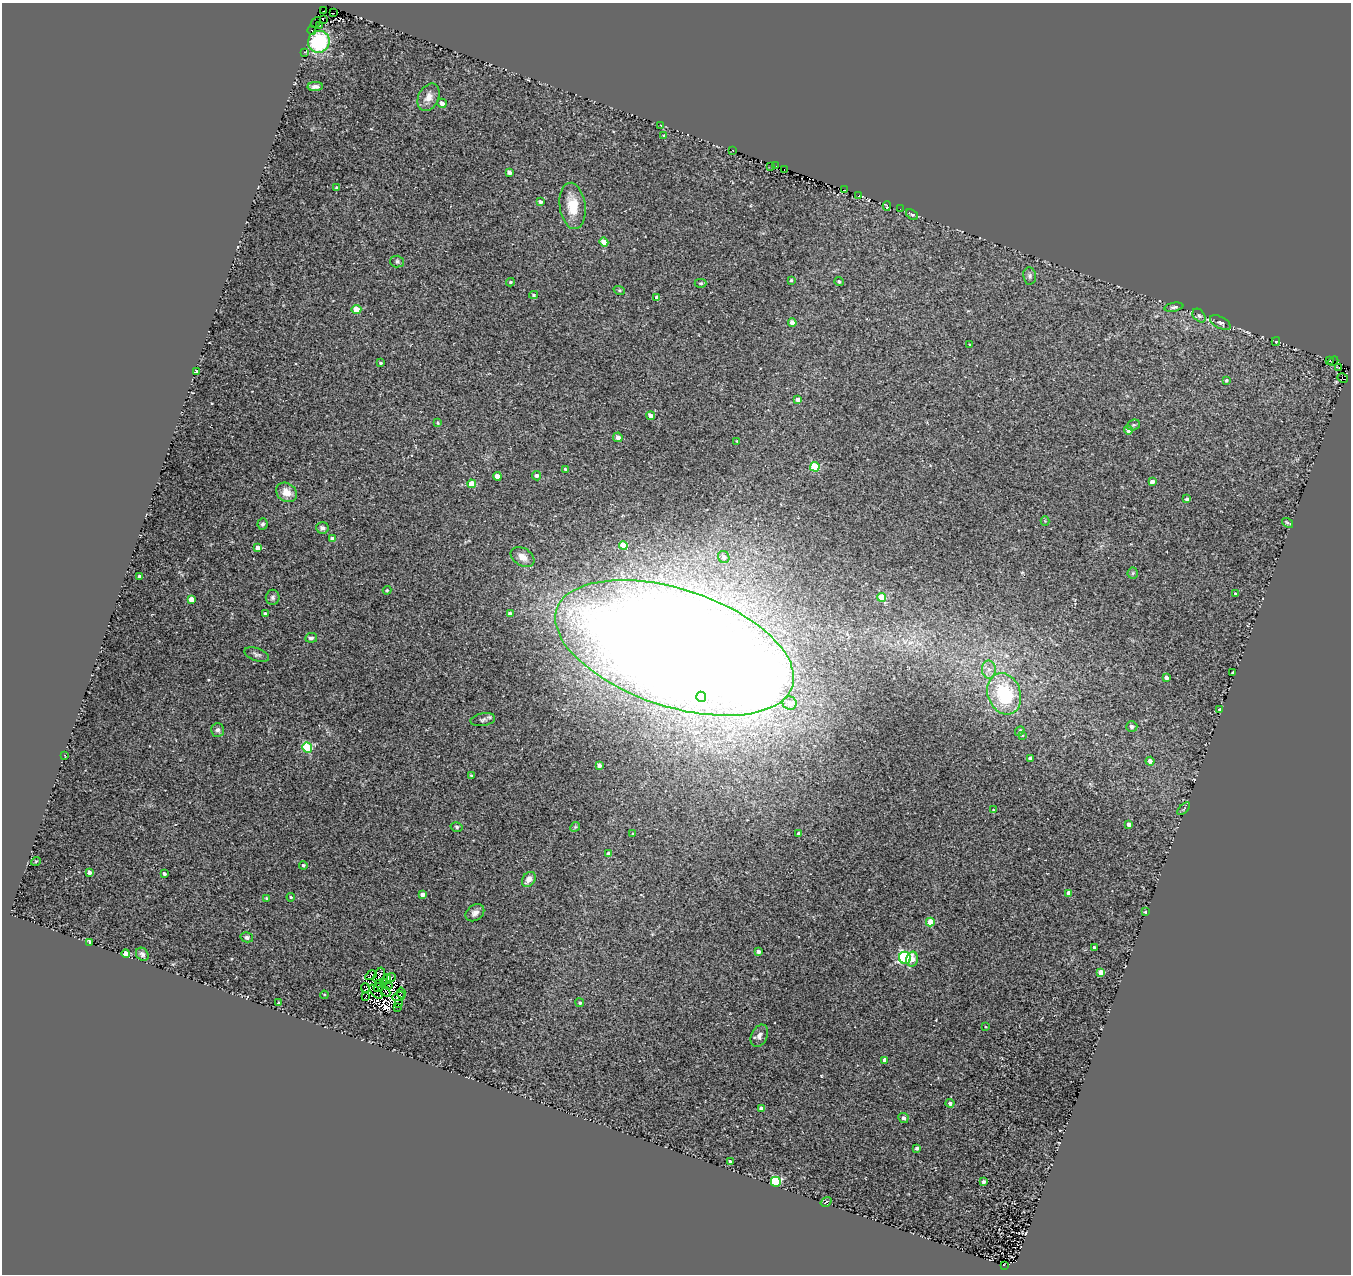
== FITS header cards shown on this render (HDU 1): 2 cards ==
NAXIS1  =                 1349
NAXIS2  =                 1272

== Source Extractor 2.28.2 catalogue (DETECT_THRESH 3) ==
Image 1349 x 1272 px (HDU 1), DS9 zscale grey, 1 PNG px = 1 image px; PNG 1353 x 1276 px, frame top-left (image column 1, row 1272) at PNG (2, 3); each listed source drawn as its Kron ellipse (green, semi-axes under 4 px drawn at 4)
Background 0.0245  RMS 0.016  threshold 0.0472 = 3 sigma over >= 5 px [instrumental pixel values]
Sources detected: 178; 14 with non-positive FLUX_AUTO (blend fragments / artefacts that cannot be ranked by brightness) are neither listed nor drawn; the other 164 listed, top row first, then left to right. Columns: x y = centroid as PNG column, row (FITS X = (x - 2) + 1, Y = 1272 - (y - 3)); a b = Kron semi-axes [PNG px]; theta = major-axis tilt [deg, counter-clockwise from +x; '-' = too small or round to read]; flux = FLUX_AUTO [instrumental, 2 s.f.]
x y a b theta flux
324 11 3 2 - 2.4
333 13 3 2 - 47
323 20 2 2 - 2.4
316 22 6 2 47 10
320 25 3 2 - 5.9
312 31 4 3 - 11
319 42 11 10 - 64
304 52 2 2 - 3.5
315 86 8 4 3 3.9
429 97 14 10 63 9.8
442 103 5 4 - 5.3
661 125 3 2 - 0.83
664 135 3 3 - 0.9
732 150 3 2 - 2.1
771 166 3 2 - 1.3
776 166 2 2 - 1.6
784 170 3 2 - 4
509 172 4 4 - 4.8
336 188 4 3 - 1.6
845 190 3 2 - 3.9
859 196 4 3 - 1.1
540 202 4 3 - 3.1
573 206 23 13 -83 24
887 206 5 3 - 3.2
900 209 2 2 - 1.5
912 215 6 4 -35 1.9
604 242 4 4 - 20
397 261 7 6 - 2.4
1030 276 8 6 -82 3.1
791 280 3 3 - 1.6
839 281 4 4 - 1.9
510 282 4 3 - 1.6
701 283 6 4 0 1.5
619 290 6 3 -18 1.3
534 295 4 4 - 1.6
657 298 4 4 - 6.1
1174 307 9 4 10 2.2
356 310 5 4 - 29
1199 316 8 5 -47 2.3
792 323 4 4 - 11
1220 323 11 5 -28 2.9
1276 341 4 4 - 1.2
970 345 3 2 - 0.95
1330 361 3 3 - 46
1333 361 5 2 - 1.2
381 363 3 2 - 1.4
1339 368 3 2 - 4
196 371 4 3 - 1.9
1343 378 5 2 - 7.5
1226 380 4 4 - 1.9
798 400 4 4 - 5.3
651 416 4 4 - 11
438 423 4 3 - 1.2
1133 425 7 5 20 1.9
1128 430 4 4 - 4.4
618 437 5 4 - 5.2
737 441 4 4 - 0.95
815 467 5 4 - 49
565 469 3 3 - 1.4
497 476 4 4 - 10
536 476 5 4 - 2.8
1152 482 4 4 - 4.9
472 484 4 4 - 23
286 492 11 9 -35 12
1187 499 3 3 - 2.6
1045 521 4 4 - 0.94
1287 523 6 3 -37 1.5
263 524 6 5 - 2.5
322 528 6 5 - 2.7
332 539 4 4 - 6.7
623 546 4 4 - 26
258 548 4 4 - 7
523 557 13 8 -32 9.1
724 557 6 5 - 4
1133 573 5 5 - 1.5
139 576 3 3 - 2
387 590 4 4 - 1.2
1235 593 3 2 - 1.1
273 597 7 7 - 2.9
882 597 4 4 - 28
191 599 4 4 - 10
265 614 4 3 - 4.3
510 614 4 3 - 4.1
311 638 6 5 - 2.9
675 648 124 58 -18 5200
257 654 13 6 -19 3.4
989 669 9 7 -89 5.8
1232 673 3 2 - 0.77
1166 677 4 3 - 3.7
1004 694 21 16 -69 73
701 697 5 5 - 34
790 703 7 6 - 8.5
1219 709 3 2 - 1
483 720 12 6 11 3.6
1132 727 5 5 - 2.7
218 730 7 6 - 3.5
1020 731 5 4 - 1.8
1022 735 3 3 - 0.9
307 748 5 5 - 59
64 755 3 2 - 0.65
1030 758 3 3 - 3.3
1150 761 4 4 - 6.3
599 765 4 4 - 4.5
471 776 4 3 - 1.8
1184 809 8 3 45 1.1
993 810 4 3 - 1.1
1129 824 4 4 - 7.3
457 827 6 4 -15 1.9
575 827 5 4 - 1.3
633 834 3 3 - 1
799 834 4 3 - 5
609 854 4 4 - 7.1
36 861 5 3 - 0.84
303 865 4 4 - 1.9
89 872 4 3 - 5.3
164 874 3 3 - 2.9
529 879 8 6 53 7.6
1069 893 4 4 - 9.3
423 894 4 4 - 6.2
291 897 4 4 - 1.5
267 898 3 2 - 1.1
1145 912 3 3 - 0.89
475 913 10 7 36 5.4
930 922 4 4 - 24
247 937 6 5 - 2.9
90 942 4 3 - 3.6
1094 947 3 3 - 1.7
758 952 4 3 - 3.2
126 953 4 4 - 11
142 954 7 5 -45 3.2
905 958 6 5 - 180
912 959 7 5 76 9.9
1101 972 4 4 - 15
371 975 6 3 32 1.5
379 976 8 5 69 1.8
391 978 4 2 - 1.3
387 979 5 3 - 1.6
379 983 2 2 - 0.39
384 983 4 2 - 1.2
388 986 4 2 - 1.7
365 988 5 2 - 0.7
378 988 5 3 - 0.39
376 992 8 2 -51 2.1
386 992 5 2 - 0.0058
401 993 5 2 - 2.6
324 995 4 3 - 1
399 996 7 2 17 2.1
365 997 3 2 - 7
279 1003 3 3 - 1.3
399 1003 3 3 - 1.2
580 1003 4 4 - 1.9
397 1007 3 2 - 0.61
986 1027 4 2 - 0.81
759 1036 12 8 65 5.1
885 1060 4 4 - 6.5
950 1103 4 4 - 3.7
761 1108 4 4 - 4.8
903 1118 5 5 - 3.8
917 1148 4 3 - 3.3
730 1162 4 3 - 3.1
776 1182 5 5 - 110
984 1182 3 3 - 2.6
826 1202 6 2 33 1
1004 1265 3 2 - 33
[14 non-positive-flux detections neither listed nor drawn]